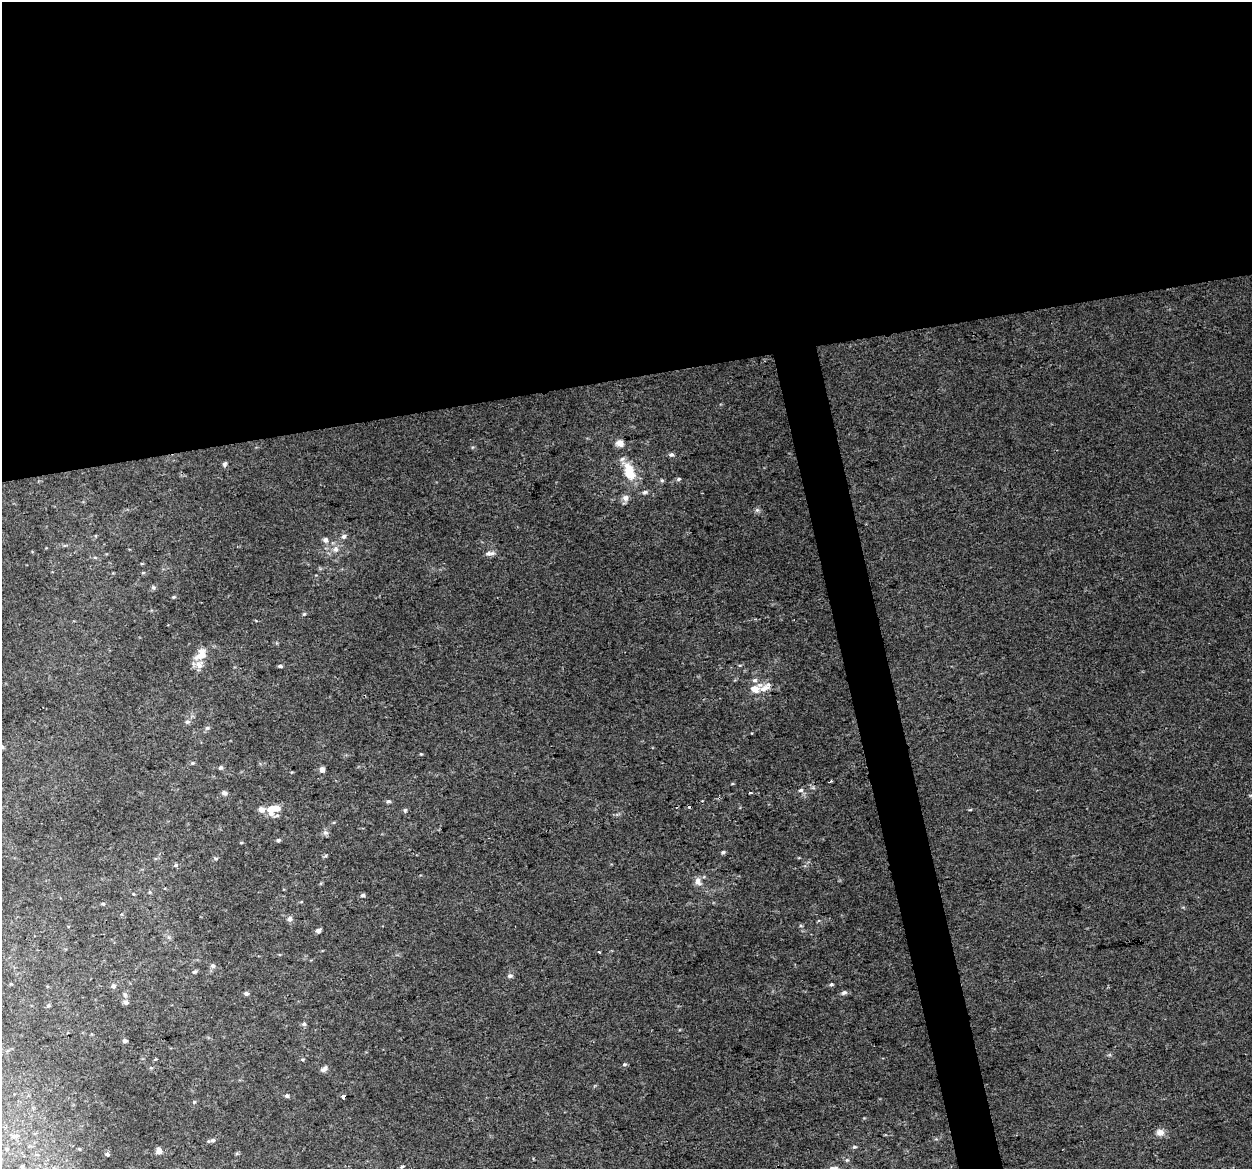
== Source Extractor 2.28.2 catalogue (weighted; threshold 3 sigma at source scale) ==
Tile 2 of 4 x 4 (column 2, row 1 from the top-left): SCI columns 1251-2500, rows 3584-4750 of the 5001 x 4785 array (HDU 1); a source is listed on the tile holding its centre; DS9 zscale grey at full resolution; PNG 1254 x 1171 px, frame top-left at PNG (2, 2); no overlay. Shown black and unused: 35% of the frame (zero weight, under 2 of 3 exposures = <1% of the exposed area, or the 3 px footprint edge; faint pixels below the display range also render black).
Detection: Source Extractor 2.28.2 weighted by HDU 2 'WHT'; one run over the whole footprint, this tile lists its part. Background 0.00647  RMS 0.0062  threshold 0.028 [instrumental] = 3 sigma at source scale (4.5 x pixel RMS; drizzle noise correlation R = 1.50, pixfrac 1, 0.0396/0.0396 arcsec/px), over >= 5 px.
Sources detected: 88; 3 inside a brighter listed object's ellipse — not listed separately; the other 85 listed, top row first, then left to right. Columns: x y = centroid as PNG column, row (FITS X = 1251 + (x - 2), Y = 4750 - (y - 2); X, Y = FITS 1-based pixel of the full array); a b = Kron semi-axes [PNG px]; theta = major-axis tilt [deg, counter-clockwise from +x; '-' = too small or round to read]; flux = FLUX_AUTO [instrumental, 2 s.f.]
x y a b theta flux
620 443 9 7 -26 4.3
671 455 7 5 -1 1.5
225 464 6 5 - 1.3
629 471 22 11 -69 17
678 479 6 5 - 1.1
662 480 6 4 -1 0.93
645 492 7 5 10 1.4
625 498 10 8 -82 2.9
757 510 7 5 43 1.4
344 536 6 6 - 2
325 540 6 6 - 2.6
335 549 8 8 - 3.3
489 553 13 6 2 2.6
143 573 5 3 - 0.68
153 588 6 6 - 1.2
173 597 5 4 - 0.8
304 614 5 4 - 0.83
256 621 3 3 - 0.65
201 654 21 12 51 8.8
280 666 5 4 - 1.3
765 687 19 8 32 6.1
754 689 12 8 -17 6.4
187 722 7 5 -3 1.4
207 728 6 6 - 1.3
2 747 5 5 - 1.2
421 754 4 4 - 0.59
192 763 5 4 - 0.9
221 768 6 5 - 1.3
322 770 4 4 - 4.6
830 782 4 2 - 0.89
732 784 5 3 - 0.54
801 790 7 5 15 1.5
224 793 7 6 - 1.6
751 793 4 3 - 0.85
388 801 6 5 - 1.1
689 807 3 3 - 1.7
276 808 12 6 9 11
261 810 5 5 - 5.7
405 810 5 5 - 1.2
970 810 5 3 - 0.57
271 814 8 7 - 2.7
325 833 8 6 -42 1.7
278 840 5 4 - 1.2
241 843 5 3 - 0.55
723 852 5 4 - 1.3
215 858 6 3 -19 0.8
176 865 7 5 16 1.2
698 881 11 8 -79 3.8
150 892 6 4 -90 0.74
363 895 5 4 - 1.5
103 904 5 4 - 0.81
290 919 7 6 - 2.2
801 926 5 3 - 0.76
318 930 6 4 22 1.8
599 952 3 2 - 0.59
213 966 6 6 - 1.6
195 972 6 5 - 1.1
510 976 7 6 - 1.5
831 984 6 5 - 1
113 986 6 5 - 2.1
246 993 6 5 - 1.4
844 993 8 6 18 1.7
125 995 7 5 -54 1.2
126 1002 6 6 - 2.2
48 1005 5 5 - 1.1
304 1024 6 5 - 1.2
125 1041 6 5 - 1.5
302 1059 5 4 - 0.81
624 1064 6 5 - 1.1
151 1068 6 3 -18 0.77
324 1069 9 6 41 2.2
287 1096 5 5 - 1.3
343 1097 4 4 - 2.3
194 1102 5 4 - 0.82
1160 1132 11 9 2 3.9
15 1136 9 5 8 1.5
213 1140 7 5 14 1.9
854 1147 6 5 - 1
7 1149 4 4 - 0.59
79 1149 4 3 - 0.55
159 1151 5 5 - 6.9
107 1154 4 4 - 1.7
847 1160 6 5 - 1
22 1166 3 3 - 0.91
402 1166 5 3 - 0.9
Isophote crosses this tile's border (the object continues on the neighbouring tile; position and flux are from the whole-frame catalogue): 1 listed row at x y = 2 747